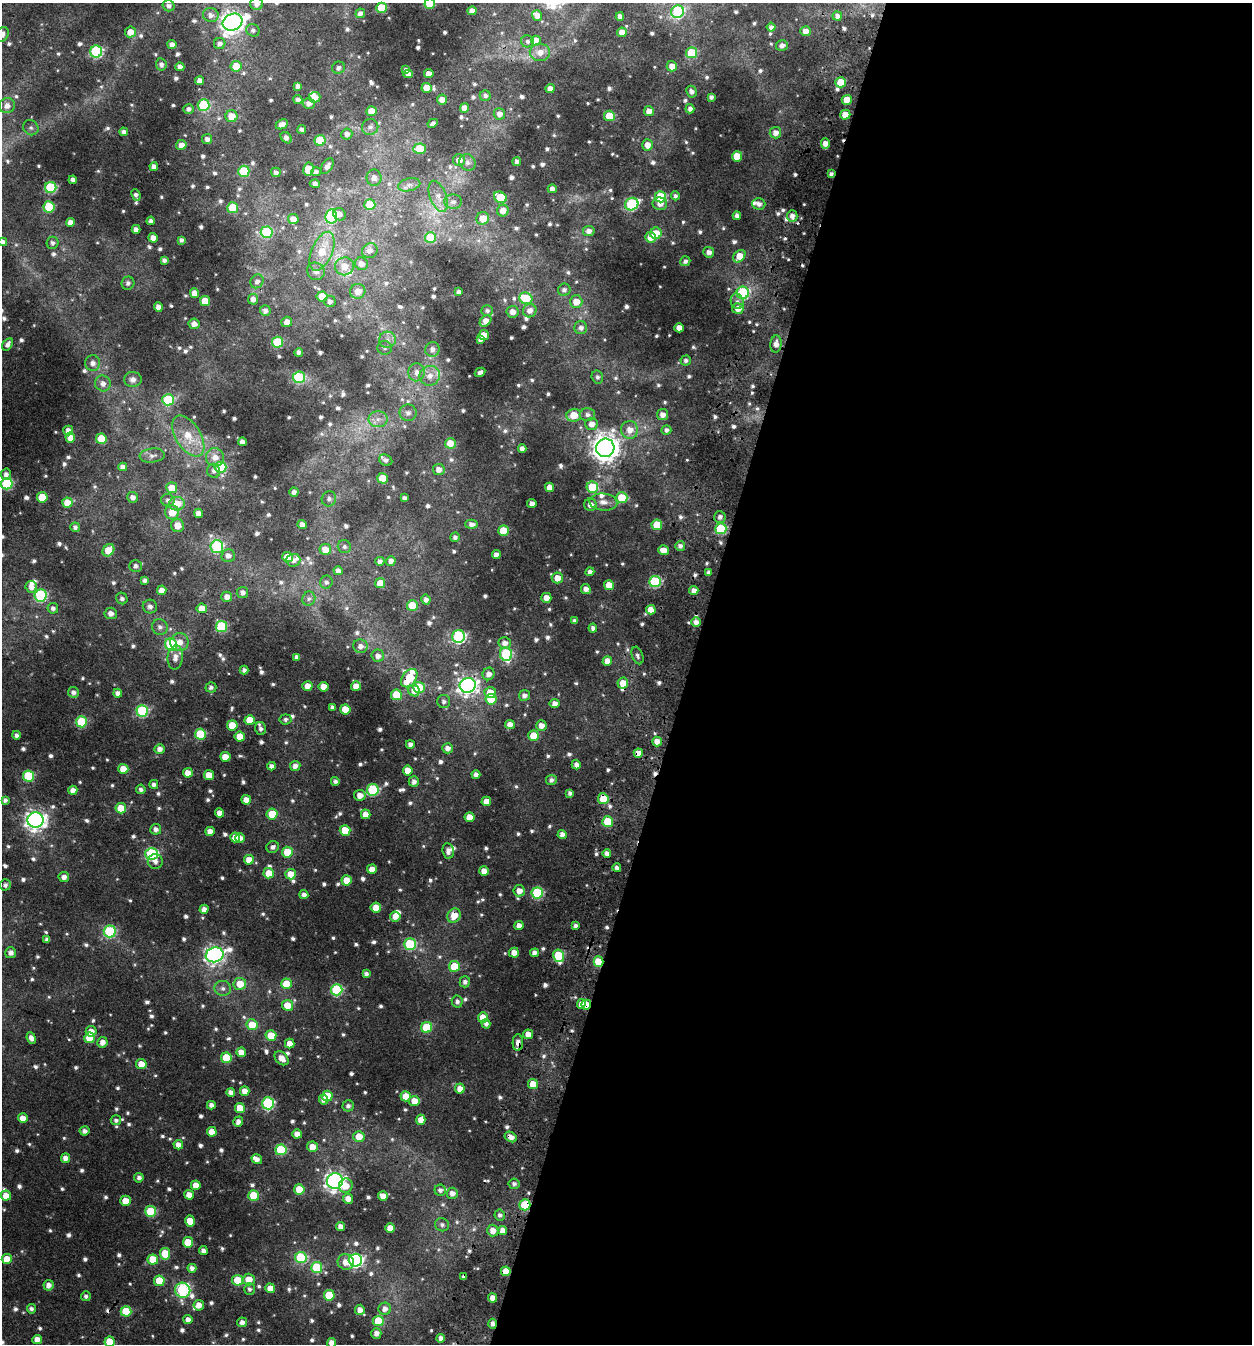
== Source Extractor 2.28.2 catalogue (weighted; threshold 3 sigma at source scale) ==
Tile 12 of 4 x 4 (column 4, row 3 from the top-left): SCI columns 4083-5332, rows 1400-2741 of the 5726 x 5472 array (HDU 1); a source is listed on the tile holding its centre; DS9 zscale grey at full resolution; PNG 1254 x 1346 px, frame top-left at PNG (2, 3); each listed source drawn as its Kron ellipse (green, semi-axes under 4 px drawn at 4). Shown black and unused: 45% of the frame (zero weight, under 3 of 4 exposures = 6% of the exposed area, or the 3 px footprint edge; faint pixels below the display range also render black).
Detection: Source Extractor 2.28.2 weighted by HDU 2 'WHT'; one run over the whole footprint, this tile lists its part. Background 0.00562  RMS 0.0041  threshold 0.0184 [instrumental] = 3 sigma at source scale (4.5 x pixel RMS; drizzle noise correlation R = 1.50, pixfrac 1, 0.0396/0.0396 arcsec/px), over >= 5 px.
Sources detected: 973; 3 too faint to see at this stretch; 16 cosmic-ray / hot-pixel residue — neither listed nor drawn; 18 inside a brighter listed object's ellipse — not listed separately; of the other 936, all 500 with FLUX_AUTO >= 1.26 (the completeness limit of this list) listed and drawn (436 fainter detections not listed), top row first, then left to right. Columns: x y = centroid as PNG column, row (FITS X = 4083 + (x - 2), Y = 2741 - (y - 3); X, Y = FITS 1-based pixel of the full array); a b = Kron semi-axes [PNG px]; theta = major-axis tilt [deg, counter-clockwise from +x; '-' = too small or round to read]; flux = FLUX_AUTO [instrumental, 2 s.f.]
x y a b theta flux
256 4 6 6 - 2.3
430 4 5 5 - 19
169 6 6 5 - 1.5
382 8 5 5 - 18
472 11 4 4 - 2.4
678 12 6 6 - 38
360 13 5 4 - 1.8
211 15 8 7 - 2.3
537 16 5 5 - 3.4
620 16 4 4 - 2.1
837 16 5 4 - 1.6
232 22 10 8 27 260
771 27 4 4 - 1.5
253 30 7 6 - 1.3
805 31 5 5 - 3
130 32 5 5 - 4.9
622 32 5 4 - 3.6
2 34 8 6 58 2.1
527 41 6 6 - 1.3
536 41 5 5 - 5.3
220 43 6 5 - 1.7
172 44 4 4 - 2.4
782 45 6 5 - 2
96 52 6 6 - 53
540 52 10 8 -3 3.8
691 53 5 5 - 28
161 64 6 5 - 1.5
236 66 5 5 - 8
672 66 5 5 - 3.7
180 67 4 4 - 2.3
338 68 6 6 - 1.6
406 70 4 4 - 1.5
408 74 4 4 - 2
429 74 5 4 - 3.6
199 81 4 4 - 2.6
841 82 5 5 - 13
298 86 4 4 - 1.8
427 88 5 5 - 5.6
550 89 4 4 - 3.4
691 92 6 5 - 1.9
485 96 5 5 - 1.4
315 97 6 5 - 3.8
711 97 4 4 - 1.3
442 99 5 5 - 3.1
298 100 4 4 - 1.5
847 100 5 5 - 7.3
309 103 6 5 - 2.1
203 105 6 6 - 33
7 106 8 7 - 3.1
464 108 5 4 - 3.5
188 109 5 5 - 1.7
690 109 5 4 - 1.9
371 111 5 5 - 5.7
649 111 5 5 - 2.8
499 114 6 5 - 2.5
845 115 5 5 - 7.7
232 116 6 6 - 6.1
609 116 5 5 - 10
433 123 5 4 - 1.5
282 124 6 4 25 2.7
370 127 8 7 - 1.9
31 128 8 7 - 1.3
302 130 4 4 - 1.7
124 132 4 4 - 1.5
775 133 6 5 - 2.9
347 134 5 5 - 2
286 138 6 4 -47 2
207 139 5 5 - 1.9
320 140 5 5 - 21
825 144 5 4 - 3.2
181 145 5 5 - 3
647 145 5 5 - 3.5
420 149 6 5 - 13
737 156 5 5 - 9.9
459 160 6 6 - 3.2
467 162 8 8 - 1.9
517 162 4 4 - 1.8
154 166 4 4 - 2.1
327 166 9 5 59 2.1
308 169 7 5 80 9.5
244 171 5 5 - 24
276 172 5 5 - 1.5
316 172 5 4 - 1.4
831 174 4 4 - 1.3
374 178 8 7 - 2.3
73 180 4 4 - 2
315 184 5 4 - 1.9
409 185 11 6 13 1.9
51 187 5 5 - 39
552 189 4 4 - 2.2
136 195 6 4 -66 1.4
438 196 16 8 -69 4
675 196 4 4 - 1.4
500 197 6 5 - 15
660 197 5 5 - 21
453 202 9 7 0 1.9
632 204 7 6 - 47
660 204 7 6 - 3
759 204 6 5 - 2
370 205 5 5 - 13
49 207 5 5 - 21
233 208 5 5 - 14
503 211 6 6 - 4.4
339 214 6 6 - 1.8
331 216 7 6 - 36
737 216 4 4 - 2
792 216 6 5 - 2.5
483 218 6 6 - 7.2
293 219 5 5 - 3.6
151 221 4 4 - 1.5
70 222 4 4 - 2.7
136 229 4 4 - 2.1
589 231 5 5 - 2.1
267 232 6 5 - 26
656 233 6 5 - 8.2
430 237 5 5 - 16
651 237 5 5 - 4.6
153 238 5 4 - 3.1
181 240 4 4 - 1.3
3 242 4 4 - 1.8
53 243 6 6 - 1.5
322 251 21 10 67 9.8
370 251 8 7 - 2.2
709 252 5 5 - 2.1
739 256 7 5 49 7.7
164 260 4 4 - 1.6
685 261 5 4 - 1.6
361 264 6 6 - 2.7
344 266 9 9 - 4.6
316 271 9 8 - 2.8
257 281 7 6 - 1.9
128 283 6 6 - 1.4
564 290 6 6 - 1.5
358 291 8 7 - 4.5
459 292 4 4 - 1.5
194 293 5 4 - 3.4
743 293 6 6 - 35
322 296 5 5 - 8.5
526 298 6 6 - 20
253 299 5 5 - 2.3
205 301 5 5 - 7.1
330 301 6 5 - 1.7
737 301 8 6 -74 1.5
576 302 6 6 - 5.2
158 307 5 4 - 3.2
738 309 5 5 - 3.7
265 311 5 5 - 1.9
487 311 6 5 - 1.3
530 311 7 6 - 3.1
513 312 6 5 - 3.1
486 321 6 5 - 4
287 322 5 5 - 3.3
194 324 5 5 - 2.7
581 328 6 6 - 2.1
679 328 5 4 - 3.7
484 335 5 5 - 4.5
387 340 8 8 - 2.4
480 340 4 4 - 1.3
277 342 5 5 - 23
8 344 7 4 56 1.7
776 344 8 5 85 2.7
385 348 7 7 - 1.3
432 349 7 7 - 2.4
299 352 4 4 - 1.6
686 360 5 5 - 1.4
93 363 8 7 - 2.5
417 372 9 8 - 3
480 372 5 4 - 1.6
430 376 10 10 - 4
299 377 6 6 - 27
597 377 6 5 - 1.3
133 379 9 7 -1 2.3
103 384 8 7 - 2.7
168 400 6 5 - 24
408 413 8 8 - 2.2
574 415 7 6 - 7.3
587 415 7 6 - 1.7
662 415 5 5 - 2.8
378 419 9 8 - 2.8
592 424 6 6 - 3.4
630 430 9 8 - 4.8
666 430 5 5 - 1.4
68 431 5 5 - 2.8
188 436 23 12 -58 10
70 437 5 5 - 5
101 439 5 5 - 14
242 442 4 4 - 2.2
450 443 5 5 - 6.7
522 448 4 4 - 2.2
605 448 9 9 - 490
152 456 12 7 6 1.9
215 457 9 9 - 4
386 460 7 5 -26 1.5
123 467 4 4 - 2.3
221 467 6 5 - 21
439 469 6 5 - 2.7
214 471 7 6 - 1.5
6 474 6 5 - 1.9
382 478 5 5 - 8.4
7 484 6 5 - 40
549 487 4 4 - 3.7
592 487 6 5 - 25
172 488 5 5 - 7.9
294 492 4 4 - 1.8
42 497 5 5 - 14
133 497 5 5 - 2
404 498 4 4 - 1.4
622 498 6 5 - 15
329 499 8 7 - 1.5
168 500 6 6 - 1.5
603 502 14 8 -4 3.3
67 503 5 5 - 7.9
532 503 4 4 - 2.3
177 504 8 7 - 7.6
590 505 6 6 - 3
172 512 7 7 - 6.5
198 513 4 4 - 3.4
720 517 6 6 - 1.9
471 524 6 4 1 1.9
302 525 4 4 - 2.9
657 525 5 5 - 13
177 526 6 6 - 5
75 527 5 4 - 1.3
721 529 5 5 - 31
503 531 5 5 - 10
455 537 5 4 - 1.4
680 546 5 5 - 1.7
217 547 6 6 - 42
344 547 7 6 - 1.3
325 549 6 5 - 5.5
108 550 6 5 - 7
663 550 5 4 - 4.2
496 555 4 4 - 2.7
228 556 7 6 - 2.4
288 557 5 5 - 8.8
293 560 7 6 - 1.9
380 561 4 4 - 1.7
391 561 5 4 - 2.1
136 566 6 6 - 1.5
338 571 4 4 - 2.4
590 572 4 4 - 1.8
708 572 4 4 - 1.4
557 578 6 5 - 4.5
145 580 4 4 - 1.5
326 582 6 6 - 1.4
655 582 6 5 - 38
380 583 5 5 - 5.9
609 585 5 5 - 7.6
31 587 6 5 - 2.9
586 589 5 4 - 2.6
162 590 5 4 - 3.4
694 591 4 4 - 2.7
242 593 6 5 - 2.1
40 595 6 6 - 41
227 597 5 5 - 2.8
546 598 5 5 - 3.7
122 599 6 5 - 1.3
309 599 7 6 - 1.3
426 600 5 4 - 1.9
412 606 5 5 - 13
150 607 7 7 - 2
53 608 5 5 - 1.5
202 608 5 5 - 5.4
651 610 5 5 - 5.2
111 613 6 5 - 2.7
574 621 4 4 - 1.4
696 622 5 5 - 2.2
160 627 8 7 - 1.9
221 627 5 5 - 29
593 628 4 4 - 1.7
459 636 6 6 - 63
179 642 9 9 - 3.9
505 643 6 6 - 2.9
171 644 6 6 - 29
360 646 7 6 - 2.6
506 654 7 6 - 44
637 655 9 5 -71 1.3
378 656 6 6 - 2.3
175 657 12 7 84 3.2
297 657 4 4 - 1.6
607 661 5 4 - 3.5
244 670 4 4 - 1.6
489 674 6 6 - 2.8
409 678 10 6 54 14
623 683 5 5 - 6.1
468 685 8 7 - 200
307 686 5 4 - 4.3
356 686 5 5 - 4.1
211 687 5 5 - 1.5
323 687 5 5 - 5.4
419 687 6 5 - 14
414 691 6 5 - 3.9
73 692 5 5 - 1.8
118 693 4 4 - 2.2
490 693 6 5 - 7.1
396 695 5 5 - 15
524 695 5 5 - 2
491 699 5 5 - 14
444 701 6 6 - 1.4
555 704 5 5 - 2.7
332 707 4 4 - 1.4
345 709 5 5 - 9.7
142 711 6 6 - 42
285 719 6 5 - 1.3
250 720 5 5 - 9.2
81 722 5 5 - 25
510 724 5 4 - 3.4
232 725 5 5 - 10
541 725 5 5 - 3.1
261 729 6 5 - 1.4
200 734 5 5 - 25
16 735 4 4 - 1.5
534 736 5 5 - 12
240 737 5 5 - 7.7
657 741 5 5 - 3.7
410 744 4 4 - 2
448 748 5 5 - 2.5
160 749 5 5 - 2.4
638 753 4 4 - 2.9
225 757 5 5 - 5.4
576 765 5 4 - 2.2
272 766 4 4 - 2
295 766 5 5 - 2.6
123 769 5 5 - 6.5
408 770 5 5 - 5.3
188 773 5 4 - 4.7
209 775 5 5 - 6.7
476 775 4 4 - 2.2
28 776 5 5 - 27
551 780 5 5 - 1.6
335 781 4 4 - 1.4
414 782 5 5 - 1.9
154 784 4 4 - 1.6
141 789 5 4 - 1.3
73 790 4 4 - 2.9
373 790 6 5 - 38
570 793 4 4 - 1.5
360 795 6 5 - 3.6
603 799 5 5 - 14
5 800 4 4 - 1.5
246 800 5 4 - 4
486 801 5 4 - 4.4
121 808 5 5 - 10
220 813 4 4 - 3.4
272 814 5 5 - 8.9
366 814 5 4 - 4.2
469 817 5 5 - 5.8
35 820 8 7 - 250
608 822 5 5 - 17
156 829 5 5 - 2
345 830 5 5 - 13
210 831 5 4 - 3.7
562 834 4 4 - 2.5
235 837 5 5 - 4.3
240 838 5 4 - 2.7
273 847 6 5 - 1.7
448 851 8 5 -81 2.3
287 852 5 5 - 11
607 853 4 4 - 2.1
151 854 6 6 - 50
249 860 5 5 - 4.6
155 861 7 7 - 1.9
617 868 4 4 - 1.9
372 869 5 4 - 4.5
484 871 5 5 - 3.8
269 873 5 5 - 6.2
291 874 5 5 - 5.8
64 877 5 5 - 2.4
347 880 5 5 - 8.2
5 885 5 5 - 1.3
519 891 5 5 - 3.6
537 893 5 5 - 36
304 895 4 4 - 2.1
376 908 5 5 - 6.7
204 909 4 4 - 2.7
454 915 7 6 - 7
395 917 5 5 - 3.2
519 926 4 4 - 2.6
575 926 4 3 - 1.5
110 931 6 6 - 39
47 939 4 4 - 1.4
410 944 6 5 - 34
11 953 5 5 - 2.2
514 953 5 4 - 3.9
534 953 4 4 - 2.2
215 955 9 7 18 170
558 956 6 5 - 28
598 962 5 5 - 16
454 966 5 5 - 15
366 974 4 4 - 1.7
465 982 5 5 - 1.8
240 984 6 6 - 7.7
286 984 5 5 - 10
223 988 8 7 - 1.9
337 990 6 5 - 34
457 1001 6 5 - 1.7
581 1004 5 4 - 3
287 1005 5 5 - 8.4
586 1005 5 5 - 8
483 1017 5 5 - 5.3
486 1024 5 4 - 1.8
252 1025 5 5 - 10
427 1027 5 5 - 21
91 1031 5 5 - 3.4
528 1034 5 4 - 4.1
271 1036 5 5 - 9.3
31 1038 6 4 -65 2.3
90 1038 5 5 - 11
102 1042 5 5 - 2.8
518 1043 8 5 89 2.5
290 1044 5 4 - 4.4
241 1052 5 4 - 4.2
226 1058 5 5 - 14
282 1058 8 5 -44 3.6
141 1064 5 5 - 5.6
533 1084 5 5 - 6
460 1089 5 5 - 3.5
245 1091 5 5 - 3.6
231 1092 4 4 - 2.1
327 1096 5 5 - 9.2
406 1096 5 5 - 6.9
324 1099 5 4 - 2.4
414 1101 5 5 - 5.2
268 1103 6 6 - 47
211 1105 4 4 - 2.1
348 1106 5 5 - 1.5
240 1108 5 5 - 7.6
23 1118 5 4 - 4.3
116 1120 5 5 - 1.4
421 1120 5 4 - 3.9
238 1122 5 4 - 2.1
85 1131 5 4 - 1.8
212 1132 5 5 - 4.7
297 1134 5 4 - 3.4
359 1136 5 5 - 5.9
511 1137 6 4 -31 3.1
178 1145 5 4 - 2.9
312 1147 5 5 - 5
281 1150 5 5 - 26
65 1158 5 4 - 2.8
257 1159 5 5 - 2.2
139 1178 5 4 - 1.6
335 1181 8 7 - 190
514 1184 5 5 - 1.4
196 1185 5 4 - 4.9
346 1186 7 6 - 4.1
299 1189 5 5 - 9.3
440 1190 5 5 - 1.3
452 1193 5 5 - 2.5
189 1195 5 4 - 3.7
6 1196 5 5 - 4.9
254 1196 5 5 - 15
383 1196 5 4 - 3.5
348 1199 5 5 - 3.5
125 1201 5 5 - 7.9
525 1205 5 5 - 21
151 1211 5 5 - 22
500 1215 5 5 - 1.5
190 1221 5 5 - 7.2
442 1225 7 6 - 1.4
340 1226 4 4 - 2.8
390 1228 5 5 - 5.4
493 1231 6 5 - 3.8
503 1231 4 4 - 3.7
188 1242 5 5 - 14
203 1251 4 4 - 1.9
165 1254 6 5 - 10
301 1257 6 5 - 30
7 1259 5 5 - 6.1
153 1260 5 5 - 11
355 1260 6 6 - 96
346 1262 8 7 - 4
317 1267 5 5 - 22
192 1268 4 4 - 2.1
506 1271 5 5 - 4.8
464 1277 4 3 - 1.4
238 1280 5 5 - 15
249 1280 6 6 - 5.6
159 1281 5 5 - 11
48 1285 5 5 - 2.5
270 1288 5 4 - 4.6
249 1289 6 5 - 1.3
183 1290 7 7 - 70
329 1295 5 5 - 16
86 1296 5 5 - 1.3
493 1298 4 4 - 3.5
199 1305 5 5 - 3.4
31 1309 5 4 - 1.4
385 1309 6 6 - 2.7
360 1310 5 5 - 3.2
126 1311 5 5 - 17
188 1320 4 4 - 2.3
378 1321 5 5 - 20
242 1322 5 5 - 2.4
493 1324 5 4 - 1.8
376 1333 5 5 - 2.4
441 1338 4 4 - 2.3
37 1339 5 4 - 3.9
110 1342 5 5 - 11
331 1343 5 4 - 3.4
Overlapping masked pixels (flux is a lower limit): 17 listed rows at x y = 831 174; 743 293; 409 678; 468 685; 638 753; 603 799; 608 822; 454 915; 598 962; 586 1005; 518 1043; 511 1137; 525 1205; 7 1259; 506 1271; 464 1277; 493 1324
Isophote crosses this tile's border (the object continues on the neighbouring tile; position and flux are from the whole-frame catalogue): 7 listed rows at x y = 256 4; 430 4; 2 34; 3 242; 7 484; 110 1342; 331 1343